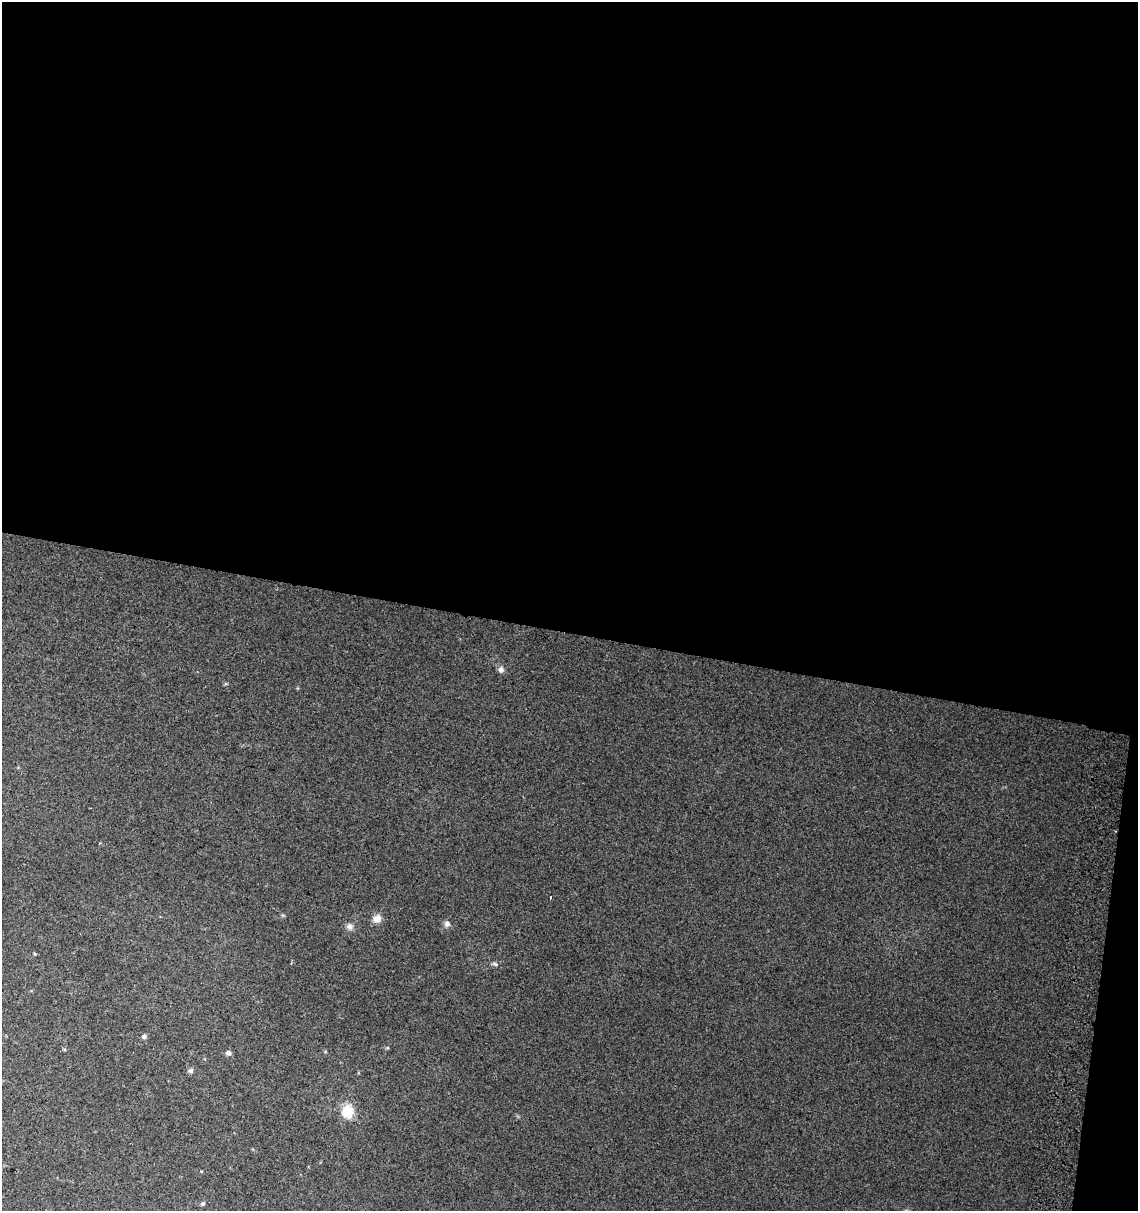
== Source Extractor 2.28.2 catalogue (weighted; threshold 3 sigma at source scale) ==
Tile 4 of 4 x 4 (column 4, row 1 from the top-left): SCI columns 3734-4869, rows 3633-4841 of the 5136 x 4857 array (HDU 1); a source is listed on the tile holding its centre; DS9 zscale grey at full resolution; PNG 1140 x 1213 px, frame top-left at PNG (2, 2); no overlay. Shown black and unused: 54% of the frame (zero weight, under 2 of 3 exposures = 2% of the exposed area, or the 3 px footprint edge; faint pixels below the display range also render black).
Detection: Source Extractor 2.28.2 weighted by HDU 2 'WHT'; one run over the whole footprint, this tile lists its part. Background 0.0665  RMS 0.01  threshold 0.0464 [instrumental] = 3 sigma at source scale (4.5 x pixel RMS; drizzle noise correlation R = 1.50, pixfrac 1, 0.0396/0.0396 arcsec/px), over >= 5 px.
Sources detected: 11; all 11 listed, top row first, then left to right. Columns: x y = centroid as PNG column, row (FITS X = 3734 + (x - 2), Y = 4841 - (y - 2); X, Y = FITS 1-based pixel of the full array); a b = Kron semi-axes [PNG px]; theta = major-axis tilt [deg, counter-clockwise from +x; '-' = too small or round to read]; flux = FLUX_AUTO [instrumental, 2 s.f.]
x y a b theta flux
501 670 8 7 - 4.4
550 898 3 2 - 0.76
377 919 10 9 - 7.7
447 924 8 8 - 3.7
350 926 9 9 - 4.4
495 964 7 5 -30 2
144 1037 6 6 - 2.5
228 1053 5 4 - 4.9
190 1070 7 6 - 2.4
348 1111 12 10 86 26
203 1204 5 5 - 1.7